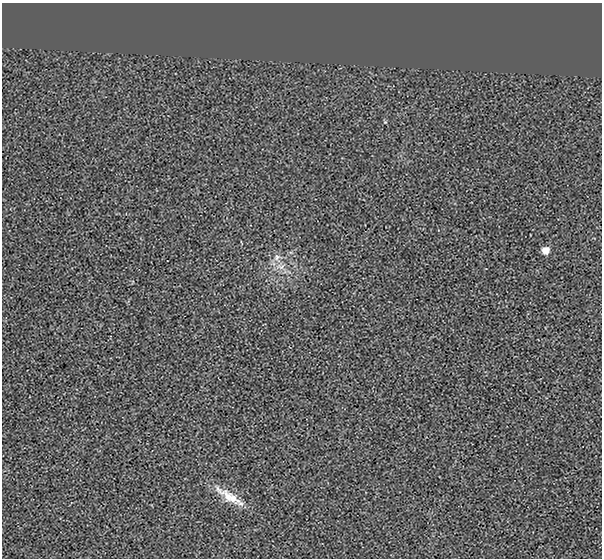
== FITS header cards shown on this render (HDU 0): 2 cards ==
NAXIS1  =                  600 / NUMBER OF ELEMENTS ALONG THIS AXIS
NAXIS2  =                  556 / NUMBER OF ELEMENTS ALONG THIS AXIS

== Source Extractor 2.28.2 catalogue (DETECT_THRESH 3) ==
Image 600 x 556 px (HDU 0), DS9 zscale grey, 1 PNG px = 1 image px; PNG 604 x 560 px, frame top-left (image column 1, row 556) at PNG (2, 3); no overlay
Background -0.00142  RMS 0.022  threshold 0.0661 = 3 sigma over >= 5 px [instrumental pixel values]
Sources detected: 4; all 4 listed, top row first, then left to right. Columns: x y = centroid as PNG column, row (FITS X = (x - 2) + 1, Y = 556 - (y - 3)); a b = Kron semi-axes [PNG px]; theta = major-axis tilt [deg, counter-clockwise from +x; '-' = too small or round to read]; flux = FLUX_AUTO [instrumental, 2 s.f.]
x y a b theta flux
545 250 8 8 - 11
277 257 10 6 71 6.3
281 267 9 6 -10 6.7
227 496 39 12 -38 31